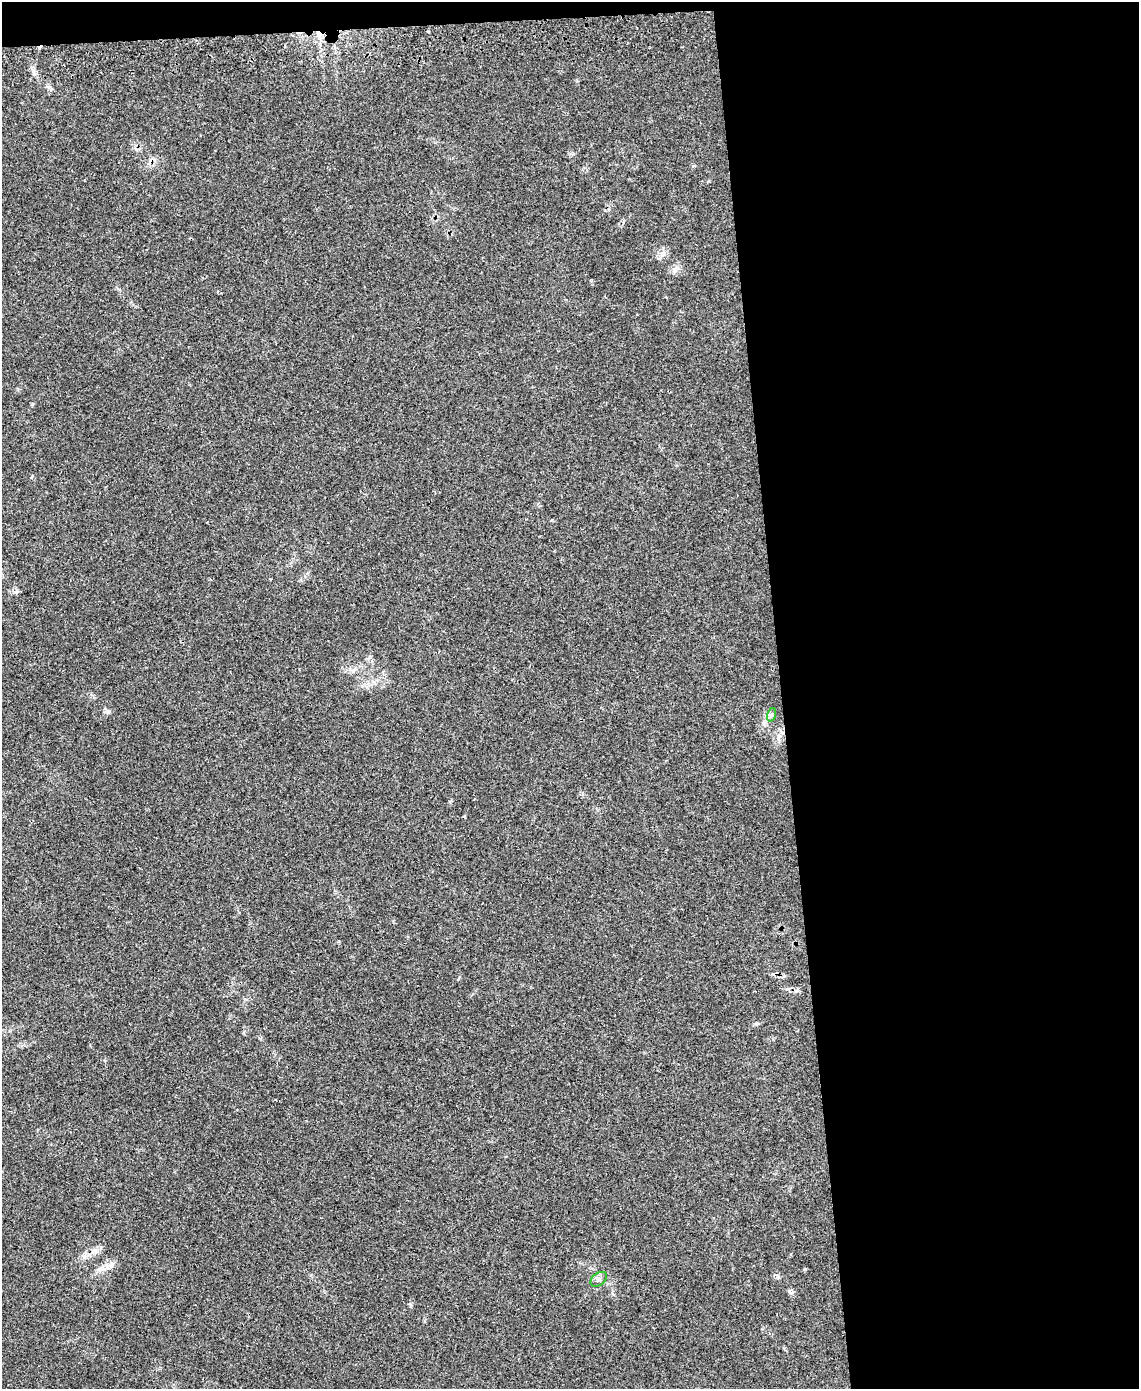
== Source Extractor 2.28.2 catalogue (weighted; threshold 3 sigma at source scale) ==
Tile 4 of 4 x 3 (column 4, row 1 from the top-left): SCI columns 3426-4562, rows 3064-4450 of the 4618 x 4597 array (HDU 1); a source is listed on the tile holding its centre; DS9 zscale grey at full resolution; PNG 1141 x 1391 px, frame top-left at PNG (2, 2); each listed source drawn as its Kron ellipse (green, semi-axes under 4 px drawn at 4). Shown black and unused: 33% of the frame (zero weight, under 3 of 4 exposures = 5% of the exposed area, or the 3 px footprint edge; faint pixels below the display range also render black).
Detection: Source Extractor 2.28.2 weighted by HDU 2 'WHT'; one run over the whole footprint, this tile lists its part. Background 0.065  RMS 0.0054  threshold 0.0245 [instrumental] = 3 sigma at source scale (4.5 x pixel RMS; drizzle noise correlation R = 1.50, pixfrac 1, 0.05/0.05 arcsec/px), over >= 5 px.
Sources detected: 3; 1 cosmic-ray / hot-pixel residue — neither listed nor drawn; the other 2 listed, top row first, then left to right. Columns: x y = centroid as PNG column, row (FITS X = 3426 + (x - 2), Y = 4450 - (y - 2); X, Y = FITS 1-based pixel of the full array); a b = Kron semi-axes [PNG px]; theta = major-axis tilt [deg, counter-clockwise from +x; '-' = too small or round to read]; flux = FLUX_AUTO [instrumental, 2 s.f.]
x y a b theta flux
771 715 7 4 72 1.1
599 1279 9 6 38 1.7